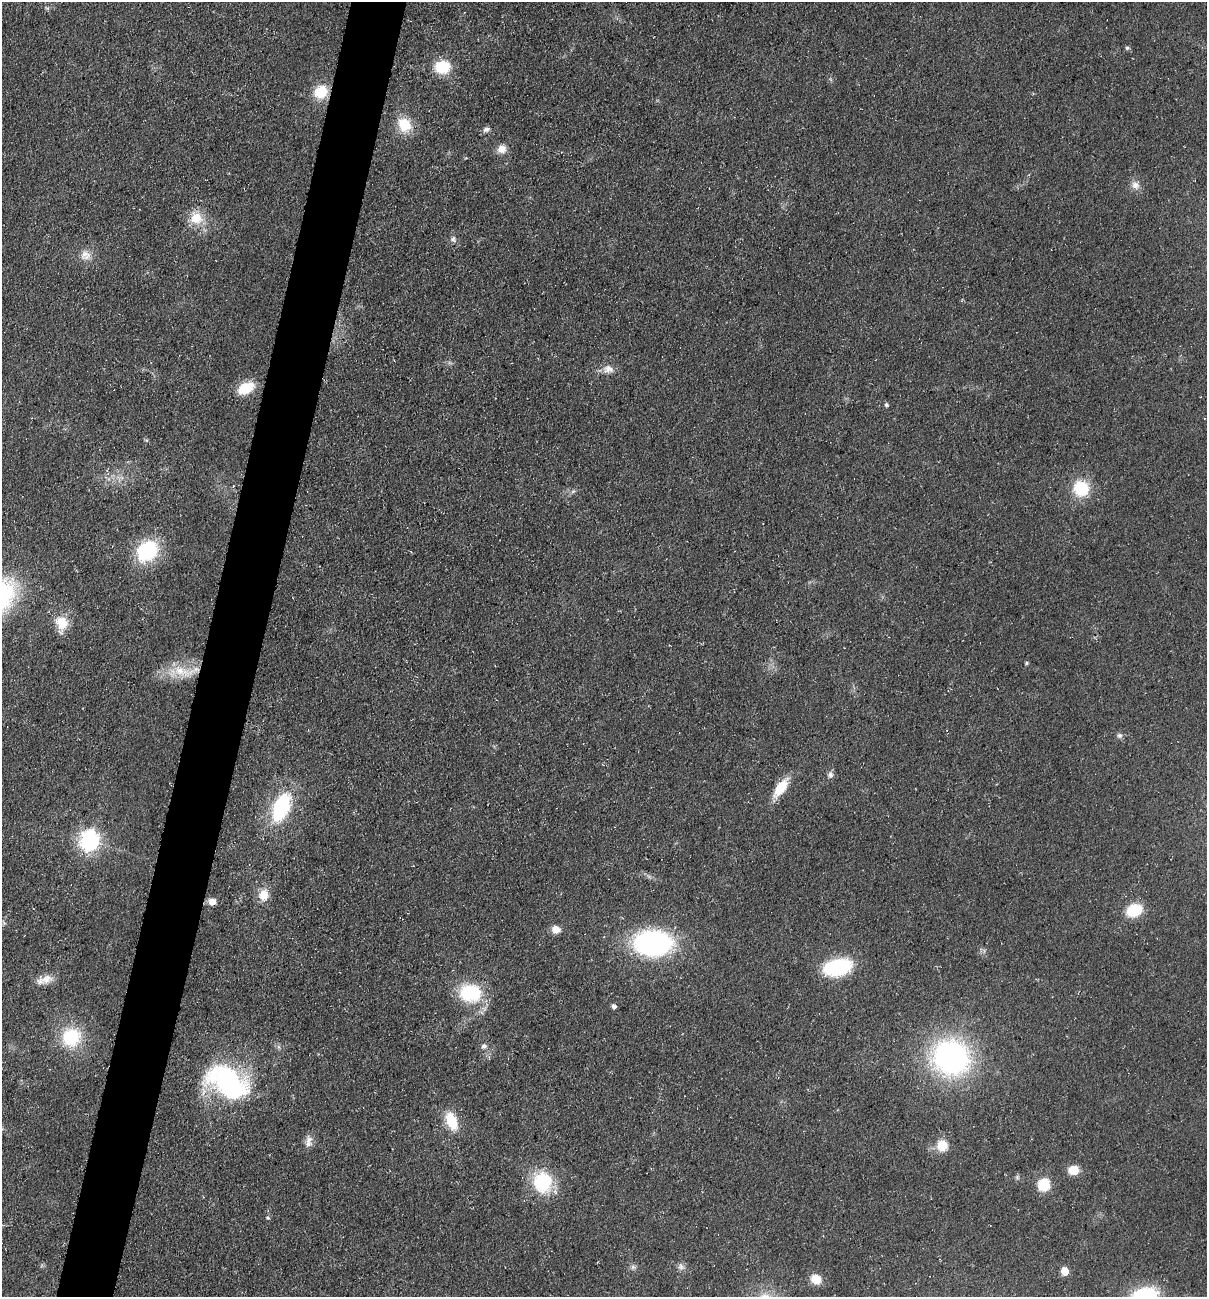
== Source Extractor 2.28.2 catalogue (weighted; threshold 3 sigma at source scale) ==
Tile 7 of 4 x 4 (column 3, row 2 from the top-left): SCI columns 2591-3795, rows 2592-3886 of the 5254 x 5198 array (HDU 1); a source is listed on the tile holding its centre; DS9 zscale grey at full resolution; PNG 1209 x 1299 px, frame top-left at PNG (2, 2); no overlay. Shown black and unused: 5% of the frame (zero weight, under 3 of 5 exposures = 3% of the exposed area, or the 3 px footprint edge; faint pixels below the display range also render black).
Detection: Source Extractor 2.28.2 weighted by HDU 2 'WHT'; one run over the whole footprint, this tile lists its part. Background 0.0903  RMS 0.0087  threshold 0.039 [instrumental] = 3 sigma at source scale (4.5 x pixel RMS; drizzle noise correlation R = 1.50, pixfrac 1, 0.05/0.05 arcsec/px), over >= 5 px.
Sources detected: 53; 1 cosmic-ray / hot-pixel residue — not listed; the other 52 listed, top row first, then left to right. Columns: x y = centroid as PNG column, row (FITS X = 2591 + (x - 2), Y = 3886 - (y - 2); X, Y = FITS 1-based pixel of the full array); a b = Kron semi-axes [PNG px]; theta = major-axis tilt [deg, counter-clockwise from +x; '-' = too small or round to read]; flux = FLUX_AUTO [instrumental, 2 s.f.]
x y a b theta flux
1127 48 6 5 - 1.9
442 67 14 11 3 37
321 92 12 10 29 30
405 125 16 14 -53 25
486 129 9 7 25 3.2
502 149 10 9 - 8
1135 185 13 11 -46 6.8
196 218 17 15 -78 20
453 239 9 8 - 3.1
85 255 16 13 -4 9.4
608 369 16 11 1 8.1
246 388 17 10 25 28
886 405 5 5 - 1.8
146 440 6 4 -17 1.1
1081 488 15 14 - 39
573 491 7 5 30 2.1
147 551 23 19 42 67
61 623 22 15 -83 18
1027 663 4 4 - 1.4
182 671 37 13 -13 26
1119 735 7 7 - 2.6
830 775 9 7 74 3.5
780 788 22 10 55 25
281 807 27 14 69 85
89 841 8 8 - 450
263 895 14 12 87 13
212 902 8 7 - 7.5
1134 910 13 9 21 40
4 923 7 4 -71 1.4
556 929 9 8 - 7.5
653 943 29 19 0 210
838 967 22 13 14 89
46 979 20 12 9 11
470 993 24 20 -7 56
614 1006 5 4 - 3.3
71 1037 19 18 - 52
484 1046 8 7 - 3.1
951 1057 32 30 -21 240
228 1082 48 29 -31 160
452 1121 21 12 -68 25
309 1141 17 9 86 6.5
942 1145 10 9 - 20
1073 1170 10 8 2 16
1017 1177 6 6 - 1.7
542 1182 25 21 -75 52
1044 1184 6 6 - 83
268 1218 6 4 -2 1.3
633 1267 7 6 - 2.4
681 1267 10 8 -57 4
1065 1271 6 5 - 19
816 1279 10 8 -29 17
1145 1296 24 15 12 77
Isophote crosses this tile's border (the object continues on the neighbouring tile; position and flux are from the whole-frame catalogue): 1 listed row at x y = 1145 1296